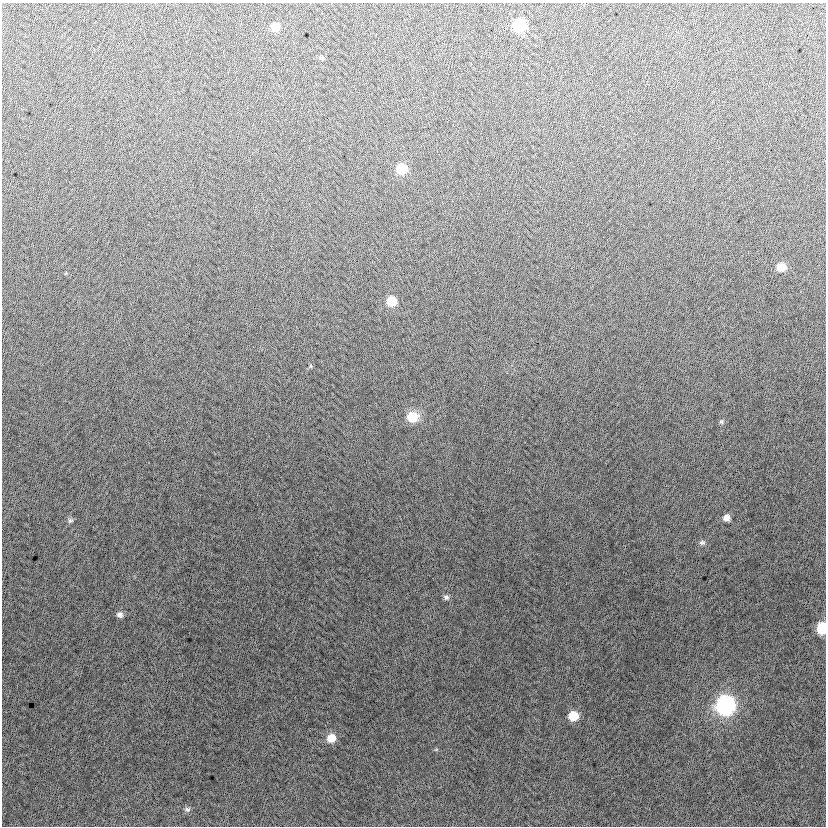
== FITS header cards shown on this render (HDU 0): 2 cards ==
NAXIS1  =                  824
NAXIS2  =                  824

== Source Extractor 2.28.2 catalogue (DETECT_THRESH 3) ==
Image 824 x 824 px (HDU 0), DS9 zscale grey, 1 PNG px = 1 image px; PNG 828 x 828 px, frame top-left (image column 1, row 824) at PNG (2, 3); no overlay
Background -4.02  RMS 12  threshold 37.3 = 3 sigma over >= 5 px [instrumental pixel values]
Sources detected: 20; all 20 listed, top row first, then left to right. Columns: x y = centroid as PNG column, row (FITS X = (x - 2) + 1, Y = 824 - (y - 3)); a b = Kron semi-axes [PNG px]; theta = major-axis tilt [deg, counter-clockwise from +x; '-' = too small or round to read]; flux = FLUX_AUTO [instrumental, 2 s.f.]
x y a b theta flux
520 25 8 8 - 57000
275 27 8 8 - 12000
322 58 8 5 -6 1300
401 169 9 8 - 25000
781 267 8 7 - 12000
391 301 8 8 - 19000
310 366 5 3 - 860
413 417 11 10 - 23000
721 422 6 6 - 1700
726 518 8 7 - 5000
70 520 7 7 - 2100
702 542 8 6 1 2300
446 597 8 7 - 2600
120 614 8 7 - 3600
822 628 8 7 - 41000
725 705 10 10 - 270000
573 716 8 8 - 18000
331 738 9 9 - 12000
436 749 6 4 1 1000
187 809 8 7 - 2400
At the frame edge (FLAGS 8, measured only in part): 1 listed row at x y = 822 628